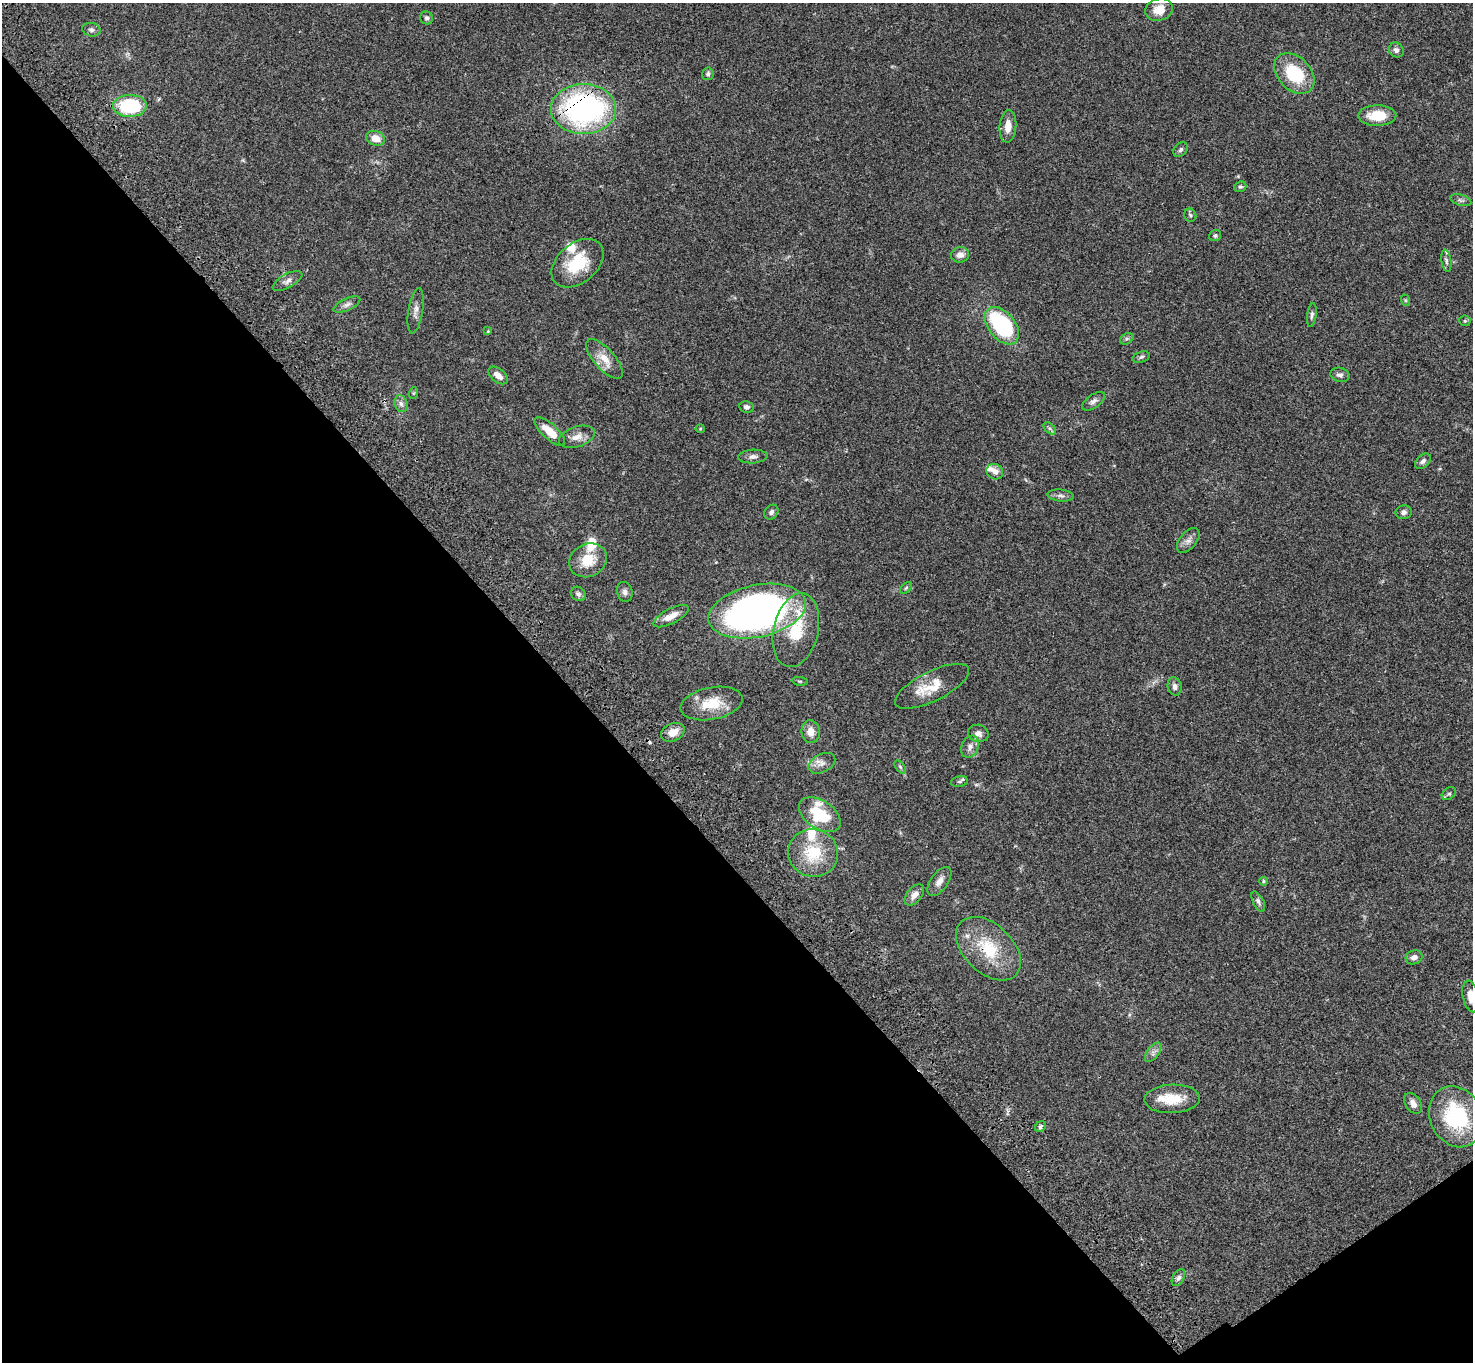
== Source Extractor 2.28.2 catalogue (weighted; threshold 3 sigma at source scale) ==
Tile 14 of 4 x 4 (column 2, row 4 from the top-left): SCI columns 1579-3049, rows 383-1742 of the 6094 x 6064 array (HDU 1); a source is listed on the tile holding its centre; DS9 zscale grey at full resolution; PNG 1475 x 1364 px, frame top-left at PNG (2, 3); each listed source drawn as its Kron ellipse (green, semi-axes under 4 px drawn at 4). Shown black and unused: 40% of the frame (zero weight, under 3 of 4 exposures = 6% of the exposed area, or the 3 px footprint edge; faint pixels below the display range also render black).
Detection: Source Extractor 2.28.2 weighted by HDU 2 'WHT'; one run over the whole footprint, this tile lists its part. Background 0.0463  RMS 0.0052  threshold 0.0236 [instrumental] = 3 sigma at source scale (4.5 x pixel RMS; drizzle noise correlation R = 1.50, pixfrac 1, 0.05/0.05 arcsec/px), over >= 5 px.
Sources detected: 89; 1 cosmic-ray / hot-pixel residue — neither listed nor drawn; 7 inside a brighter listed object's ellipse — not listed separately; the other 81 listed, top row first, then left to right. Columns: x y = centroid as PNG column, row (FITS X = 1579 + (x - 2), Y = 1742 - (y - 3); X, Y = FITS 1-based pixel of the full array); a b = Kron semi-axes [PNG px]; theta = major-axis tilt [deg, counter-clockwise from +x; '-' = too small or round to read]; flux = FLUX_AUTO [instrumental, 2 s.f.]
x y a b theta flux
1159 10 14 11 16 6.2
427 18 7 6 - 1.2
91 30 9 6 -13 1.5
1396 50 8 7 - 1.7
708 74 6 5 - 1.2
1294 74 23 16 -46 22
130 106 17 11 2 34
584 109 32 25 0 120
1377 115 19 10 1 10
1008 126 16 8 85 5.2
375 138 9 7 -19 5.3
1181 150 8 6 46 1.3
1240 187 6 5 - 0.92
1461 200 11 5 -16 1.4
1190 215 7 6 - 0.99
1215 236 6 5 - 0.91
960 255 9 7 6 2.8
1446 261 11 5 -82 1.3
577 263 29 19 40 21
287 281 16 7 29 2.5
1405 300 6 4 -72 0.58
347 304 14 6 24 2
416 311 23 7 81 3.3
1312 315 12 4 82 1.3
1465 321 5 5 - 0.69
1002 326 21 13 -51 53
488 331 4 4 - 0.49
1127 339 7 5 31 1.1
1141 357 9 5 17 1.1
604 359 25 10 -49 7.1
498 375 11 6 -39 4
1340 375 9 7 -14 1.8
414 393 6 4 71 0.55
1093 401 13 6 35 2.2
401 404 9 6 -73 1.9
746 407 7 6 - 1.5
1050 428 7 4 -45 1.1
700 429 4 4 - 0.53
550 431 19 7 -42 8.6
577 437 18 10 18 4.5
753 457 15 7 3 2.2
1423 461 9 6 41 1.5
995 472 8 7 - 3
1061 496 13 6 -6 1.8
771 512 8 6 52 1.5
1404 512 8 7 - 1.7
1188 540 14 8 50 2.7
588 560 19 16 28 11
906 588 7 4 45 0.82
625 592 10 8 -73 1.9
578 594 7 6 - 1.6
757 611 49 26 12 250
671 616 19 7 27 5.2
796 630 37 22 77 23
800 681 8 4 -8 0.71
932 686 40 15 26 13
1175 686 9 7 -79 2.1
712 703 31 16 11 14
673 732 12 8 23 5
811 732 11 9 -83 4.7
978 733 10 8 -14 2.5
970 747 11 8 64 2.7
822 763 14 9 27 3.2
900 767 7 4 -53 0.75
959 782 8 5 12 0.95
1449 794 8 5 37 1
820 815 23 14 -34 20
813 853 25 23 -19 20
939 881 17 8 54 3.5
1263 881 5 4 - 0.58
914 895 12 7 49 3
1258 902 11 5 -63 1.4
988 949 38 24 -44 24
1414 957 8 7 - 2.3
1471 996 16 8 -76 5.7
1153 1052 11 5 52 1.9
1172 1099 28 14 2 12
1413 1103 11 7 -56 3.1
1456 1117 31 26 -63 40
1040 1127 6 5 - 1.1
1178 1278 9 6 62 1.8
Overlapping masked pixels (flux is a lower limit): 2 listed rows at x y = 584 109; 988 949
Isophote crosses this tile's border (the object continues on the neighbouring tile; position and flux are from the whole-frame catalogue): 1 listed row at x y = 1471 996